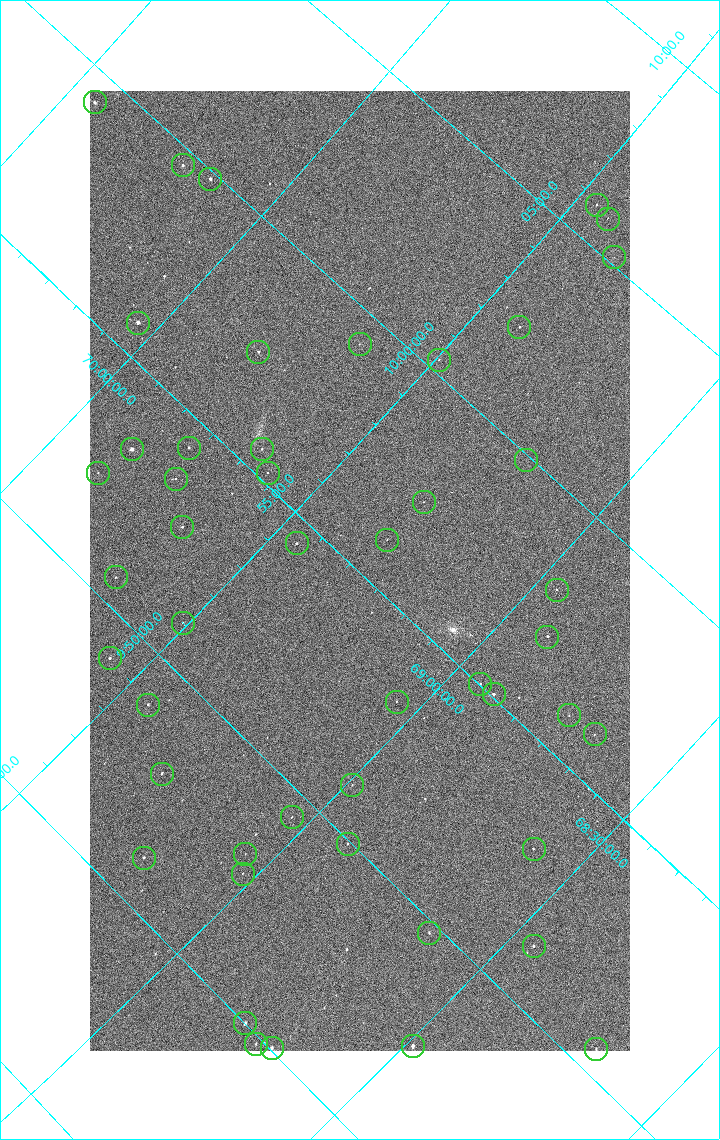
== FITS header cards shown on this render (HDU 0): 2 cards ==
NAXIS1  =                 1080 / length of data axis 1
NAXIS2  =                 1920 / length of data axis 2

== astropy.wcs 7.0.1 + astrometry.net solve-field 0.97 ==
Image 1080 x 1920 px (HDU 0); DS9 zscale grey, zoomed out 1/2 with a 90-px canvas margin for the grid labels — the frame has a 2x2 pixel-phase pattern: the four 2x2 pixel phases sit at different levels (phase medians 1787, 2161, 1855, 1788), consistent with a one-shot-colour (mosaic) sensor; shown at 1/2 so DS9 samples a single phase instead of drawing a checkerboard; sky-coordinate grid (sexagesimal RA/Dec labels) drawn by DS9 from the SOLVED WCS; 48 Tycho-2 reference stars matched to detected sources circled (green)
Header WCS: none
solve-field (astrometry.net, Tycho-2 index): SOLVED blind (the file carries no WCS)
Solved WCS: RA---TAN-SIP/DEC--TAN-SIP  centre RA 09:55:02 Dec +69:18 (148.76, +69.31 deg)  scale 3.99 arcsec/px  FOV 71.9' x 127.8'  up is +47 deg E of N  parity flipped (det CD > 0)
(file carries no celestial WCS; the grid is the blind solution)
Tycho-2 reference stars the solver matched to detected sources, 48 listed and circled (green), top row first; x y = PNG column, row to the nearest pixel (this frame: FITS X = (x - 90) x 2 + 1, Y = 1920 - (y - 91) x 2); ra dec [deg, ICRS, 3 dp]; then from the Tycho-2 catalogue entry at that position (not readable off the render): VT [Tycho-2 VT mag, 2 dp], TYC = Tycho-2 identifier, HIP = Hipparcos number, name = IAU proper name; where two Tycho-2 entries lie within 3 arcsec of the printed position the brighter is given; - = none
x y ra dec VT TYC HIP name
94 102 149.815 +70.442 10.29 4386-452-1 - -
182 166 149.899 +70.204 10.18 4386-584-1 - -
210 179 149.953 +70.140 9.98 4386-562-1 - -
596 205 151.471 +69.458 10.34 4383-610-1 - -
608 219 151.449 +69.420 11.57 4383-802-1 - -
614 258 151.290 +69.352 11.74 4383-174-1 - -
138 323 148.946 +70.041 8.53 4386-588-1 48691 -
519 327 150.569 +69.409 10.46 4383-849-1 - -
360 344 149.809 +69.647 11.16 4383-134-1 - -
258 352 149.336 +69.802 9.95 4383-938-1 - -
439 360 150.076 +69.494 11.18 4383-334-1 - -
189 448 148.582 +69.769 9.74 4383-326-1 - -
132 450 148.322 +69.859 8.05 4383-58-1 48486 -
262 450 148.896 +69.649 10.11 4383-2050-1 - -
526 460 149.972 +69.202 12.12 4383-198-1 - -
98 473 148.061 +69.876 10.98 4383-587-1 - -
268 473 148.812 +69.604 10.73 4383-1099-1 - -
176 479 148.380 +69.743 11.13 4383-547-1 - -
424 502 149.347 +69.306 11.36 4383-1121-1 - -
182 527 148.186 +69.659 9.63 4383-298-1 - -
387 540 149.017 +69.308 10.99 4383-698-1 - -
296 544 148.612 +69.450 9.39 4383-338-1 48573 -
116 578 147.658 +69.687 10.96 4383-502-1 - -
557 590 149.507 +68.957 10.30 4383-860-1 - -
183 623 147.751 +69.510 11.35 4383-668-1 - -
547 637 149.253 +68.902 9.36 4383-738-1 - -
110 658 147.263 +69.571 9.82 4383-392-1 - -
480 684 148.754 +68.940 10.67 4383-2044-1 48635 -
494 694 148.767 +68.902 9.30 4383-848-2 48639 -
396 702 148.324 +69.047 10.59 4383-150-1 - -
148 705 147.224 +69.438 10.13 4383-124-1 - -
569 716 148.989 +68.747 10.91 4383-794-1 - -
594 734 149.010 +68.677 11.25 4383-788-1 - -
162 774 146.978 +69.309 10.24 4383-372-1 - -
352 786 147.760 +68.989 10.70 4383-1025-1 - -
292 818 147.355 +69.036 10.55 4383-659-1 - -
348 844 147.481 +68.906 10.75 4383-1068-1 - -
534 849 148.248 +68.602 10.70 4383-972-1 - -
245 854 146.991 +69.051 11.41 4383-643-1 - -
144 858 146.527 +69.204 10.66 4383-1568-1 - -
242 874 146.893 +69.024 11.12 4383-1293-1 - -
429 933 147.439 +68.639 10.69 4383-1050-1 - -
534 946 147.824 +68.452 10.27 4383-1128-1 - -
245 1024 146.254 +68.785 9.71 4383-1663-1 - -
256 1044 146.214 +68.736 11.12 4383-1601-1 - -
412 1046 146.881 +68.487 9.29 4383-1265-1 - -
272 1048 146.263 +68.704 9.48 4383-1483-1 47838 -
596 1049 147.640 +68.193 10.96 4383-135-1 - -